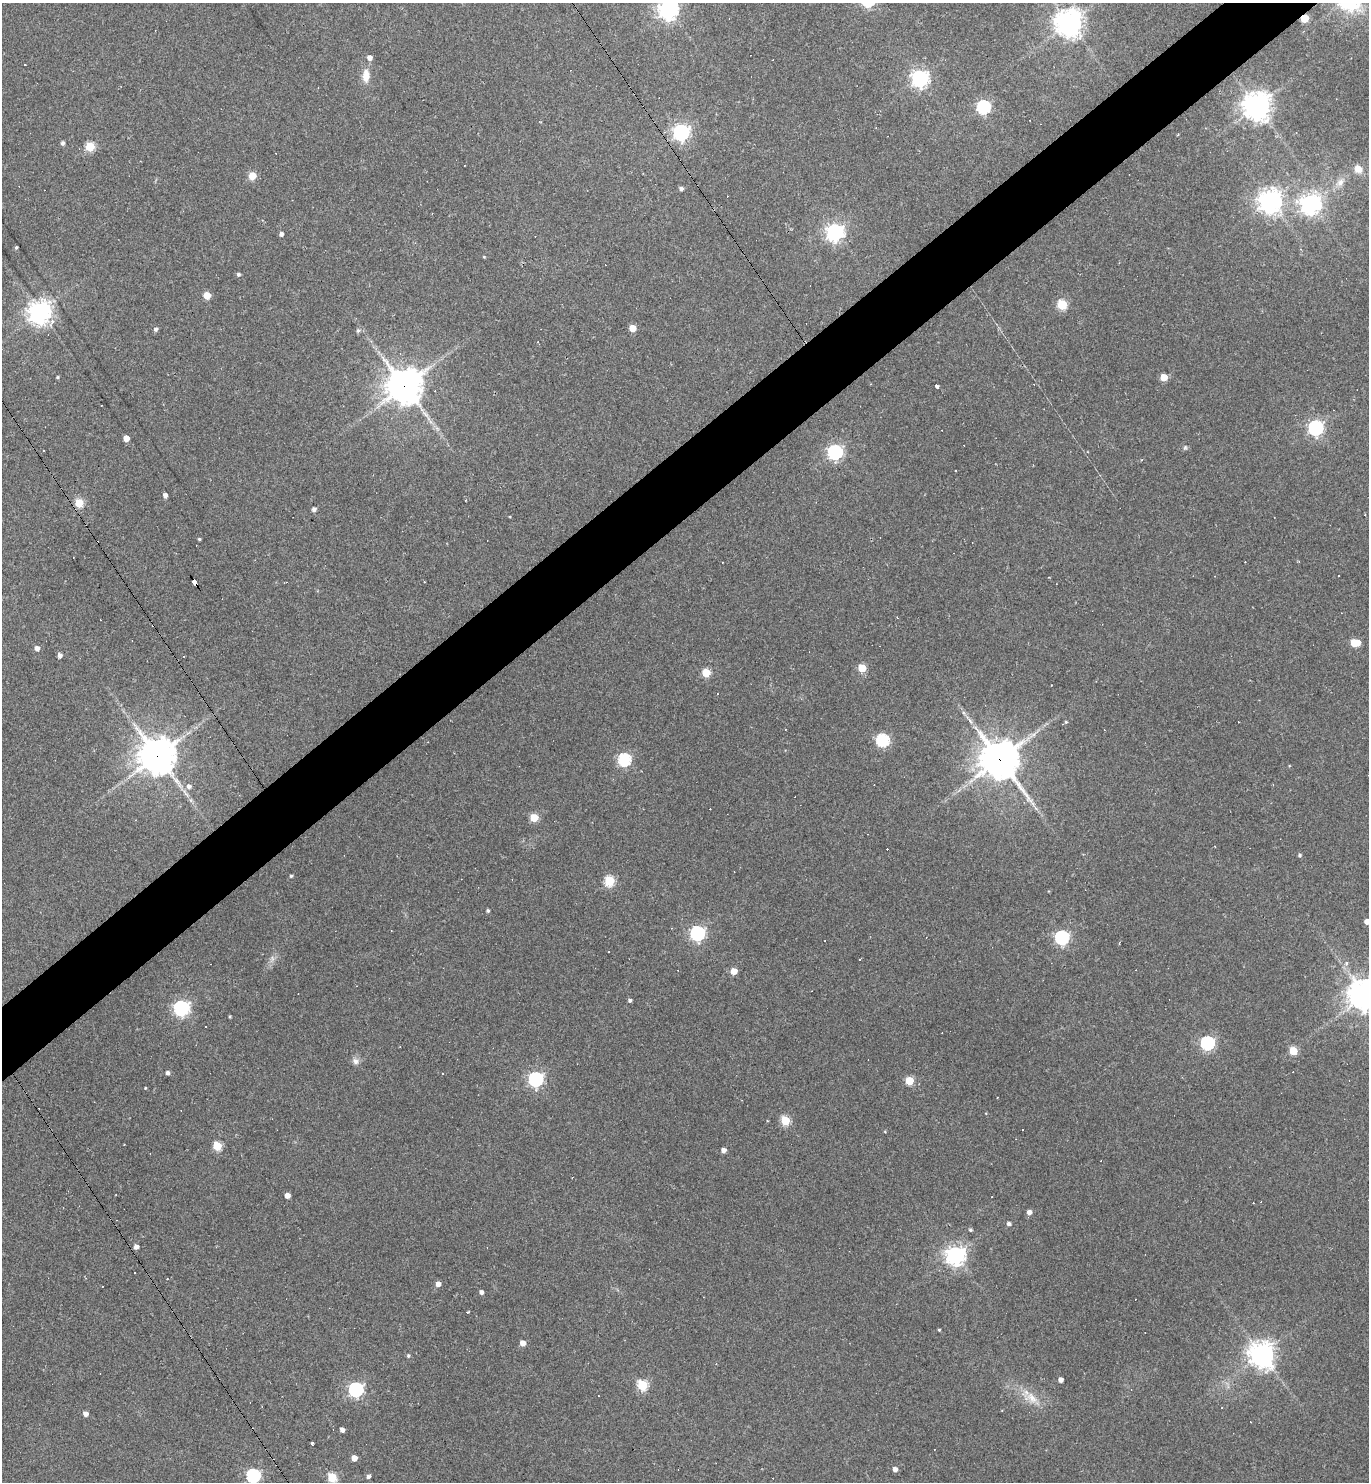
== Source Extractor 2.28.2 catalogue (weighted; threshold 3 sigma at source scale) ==
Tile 10 of 4 x 4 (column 2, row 3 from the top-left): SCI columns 1661-3027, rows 1481-2960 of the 5916 x 5921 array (HDU 1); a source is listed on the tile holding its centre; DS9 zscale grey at full resolution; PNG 1371 x 1484 px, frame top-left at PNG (2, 3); no overlay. Shown black and unused: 5% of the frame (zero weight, under 2 of 3 exposures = <1% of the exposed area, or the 3 px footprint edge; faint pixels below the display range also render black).
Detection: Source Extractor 2.28.2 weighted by HDU 2 'WHT'; one run over the whole footprint, this tile lists its part. Background 0.109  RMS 0.007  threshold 0.0316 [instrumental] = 3 sigma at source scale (4.5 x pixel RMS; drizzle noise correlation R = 1.50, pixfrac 1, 0.05/0.05 arcsec/px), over >= 5 px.
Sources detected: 155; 1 inside a brighter object's white glare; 40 cosmic-ray / hot-pixel residue — not listed; the other 114 listed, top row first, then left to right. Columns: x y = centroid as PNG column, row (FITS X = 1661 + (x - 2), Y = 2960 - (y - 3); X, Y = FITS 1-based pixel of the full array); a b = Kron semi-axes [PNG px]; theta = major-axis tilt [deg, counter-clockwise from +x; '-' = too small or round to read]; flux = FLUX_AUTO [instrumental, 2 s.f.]
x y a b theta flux
668 10 7 7 - 400
1305 18 5 5 - 30
1069 23 9 9 - 760
369 58 5 5 - 3.8
25 64 3 3 - 1.5
366 76 15 9 88 8.5
920 79 7 7 - 270
1257 106 9 9 - 840
983 107 6 6 - 120
681 132 6 6 - 260
62 143 4 4 - 1.9
90 147 5 5 - 39
1358 169 11 9 -36 6.6
252 176 5 5 - 22
1340 182 13 8 50 5.4
681 189 5 4 - 2.1
1270 201 8 8 - 570
1310 204 7 7 - 500
835 232 7 7 - 300
281 234 4 4 - 2.4
16 247 3 3 - 0.99
484 257 4 4 - 0.62
238 274 4 4 - 1.5
207 295 5 5 - 16
1062 304 5 5 - 51
39 312 8 7 - 630
52 323 15 6 59 4.5
632 328 5 5 - 13
156 329 5 4 - 2
358 330 6 5 - 1.4
538 342 3 2 - 0.68
57 377 4 3 - 0.88
1164 377 5 5 - 16
404 386 12 12 - 1400
937 386 4 3 - 2.7
1315 428 6 6 - 190
126 438 5 4 - 8.7
1185 447 7 5 69 1.2
835 452 6 6 - 180
165 495 4 4 - 3
79 503 5 5 - 35
314 509 4 4 - 2.7
199 539 3 3 - 0.84
722 562 2 2 - 0.48
194 582 7 4 -59 61
897 618 3 2 - 0.71
1355 643 7 5 5 23
37 648 5 4 - 4
60 655 5 4 - 2.8
862 668 5 5 - 24
706 673 5 5 - 30
717 694 3 2 - 0.48
1066 722 4 4 - 0.85
882 740 6 6 - 99
157 756 12 11 - 1600
624 759 6 6 - 100
999 759 13 12 - 1900
189 786 6 5 - 3
534 818 5 5 - 26
1300 855 4 4 - 1.2
291 876 3 3 - 1
609 881 5 5 - 54
488 911 4 4 - 1.3
1367 921 5 4 - 4.9
697 933 6 6 - 170
1062 937 6 6 - 150
825 941 2 2 - 0.48
272 958 8 5 -79 2.2
1346 963 6 5 - 1.7
734 971 5 5 - 10
1365 995 10 10 - 1200
630 1000 4 4 - 1.6
181 1008 7 6 - 200
1207 1043 6 6 - 130
1293 1051 5 5 - 26
355 1061 9 8 - 3.1
167 1073 4 4 - 2.4
443 1074 3 2 - 0.56
535 1079 6 6 - 170
909 1081 5 5 - 27
145 1088 3 3 - 0.56
785 1120 5 5 - 36
1022 1130 3 2 - 0.85
885 1132 4 3 - 0.56
217 1146 5 5 - 36
724 1150 4 4 - 4.1
287 1195 4 4 - 5.2
992 1197 3 2 - 0.71
1029 1212 5 4 - 3.4
1009 1224 4 4 - 2
970 1230 4 4 - 1.4
136 1247 4 4 - 3.4
955 1255 7 7 - 410
135 1273 3 2 - 0.52
167 1279 3 2 - 0.44
438 1284 5 4 - 4.2
481 1292 4 4 - 2.6
467 1312 3 2 - 0.9
939 1330 3 3 - 0.88
523 1343 5 4 - 5.7
1261 1354 8 8 - 660
408 1356 5 5 - 1.1
1061 1380 4 4 - 3.8
642 1385 5 5 - 57
356 1389 6 6 - 150
1031 1398 21 14 -34 12
86 1414 4 4 - 3.8
342 1430 4 4 - 4.1
312 1443 3 2 - 1.2
354 1458 4 4 - 7.5
895 1469 4 4 - 3.8
253 1476 6 6 - 130
332 1477 5 5 - 40
368 1477 5 4 - 2
Overlapping masked pixels (flux is a lower limit): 5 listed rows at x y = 1305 18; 404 386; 194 582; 157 756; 999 759
Isophote crosses this tile's border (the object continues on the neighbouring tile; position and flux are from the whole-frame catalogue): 4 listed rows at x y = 668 10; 1367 921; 1365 995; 253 1476